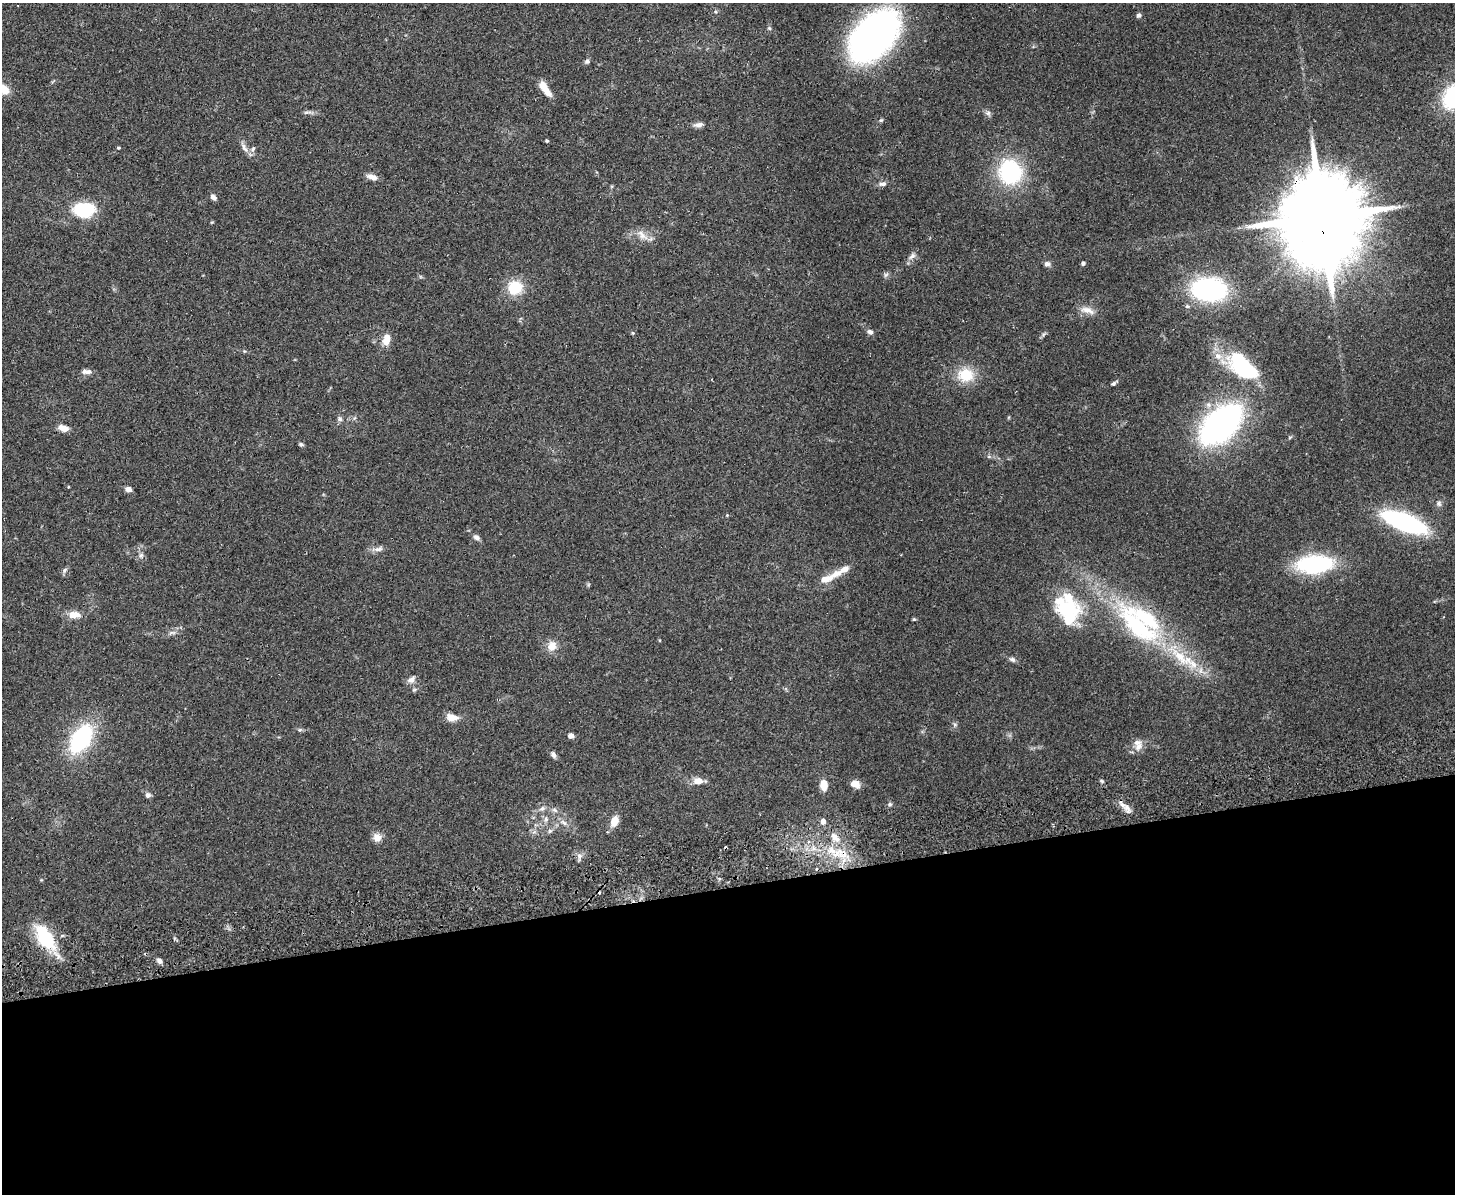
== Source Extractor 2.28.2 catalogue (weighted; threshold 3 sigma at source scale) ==
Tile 11 of 3 x 4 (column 2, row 4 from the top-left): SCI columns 1712-3164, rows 57-1248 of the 4766 x 4878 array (HDU 1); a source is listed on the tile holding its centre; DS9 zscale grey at full resolution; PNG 1457 x 1196 px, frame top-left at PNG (2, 3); no overlay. Shown black and unused: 26% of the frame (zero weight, under 2 of 3 exposures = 3% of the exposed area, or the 3 px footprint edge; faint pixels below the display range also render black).
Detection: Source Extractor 2.28.2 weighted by HDU 2 'WHT'; one run over the whole footprint, this tile lists its part. Background 0.0672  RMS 0.0079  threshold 0.0354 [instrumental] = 3 sigma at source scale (4.5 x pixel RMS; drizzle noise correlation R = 1.50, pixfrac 1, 0.05/0.05 arcsec/px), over >= 5 px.
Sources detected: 99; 1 inside a brighter object's white glare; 2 cosmic-ray / hot-pixel residue — not listed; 11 inside a brighter listed object's ellipse — not listed separately; the other 85 listed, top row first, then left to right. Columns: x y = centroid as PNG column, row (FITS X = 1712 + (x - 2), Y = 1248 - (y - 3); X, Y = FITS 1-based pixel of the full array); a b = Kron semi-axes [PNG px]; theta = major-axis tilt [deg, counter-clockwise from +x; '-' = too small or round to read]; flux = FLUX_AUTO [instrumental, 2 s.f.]
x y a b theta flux
1139 15 5 5 - 2.2
769 28 6 4 -44 1
874 35 41 25 47 390
587 61 7 6 - 1.7
4 89 11 10 - 8.8
545 89 20 7 -54 9.4
1453 96 24 16 61 64
307 112 15 3 7 2
988 113 8 6 1 2.2
881 120 6 4 42 1
698 125 13 6 7 3.3
547 141 4 3 - 1.1
244 147 18 6 -63 4.1
119 148 4 3 - 1
253 149 8 6 67 2
1010 172 21 20 - 79
372 177 13 6 -18 4.9
883 184 11 6 9 2.8
213 197 8 5 -50 2.8
84 209 20 14 1 41
1322 217 27 19 -86 17000
642 235 20 8 -44 6.5
912 256 11 6 40 3.2
1083 263 4 4 - 1.8
1047 264 7 6 - 2.7
515 288 16 16 - 22
1209 289 31 20 -4 120
1087 310 20 8 -17 6.7
870 332 8 6 -20 2.6
633 333 6 3 -70 0.81
387 338 12 7 79 9.5
1243 367 33 17 -44 69
88 372 9 7 -1 2.8
965 375 22 17 -3 20
1113 383 8 5 37 1.6
340 419 7 6 - 2
1221 424 31 18 43 330
63 428 13 7 -17 5.6
1290 437 6 4 19 0.87
301 444 6 5 - 1.3
128 489 6 5 - 4.3
1439 504 7 7 - 2.2
727 515 4 4 - 0.68
1404 522 32 12 -22 150
476 537 8 6 -30 2.6
379 549 13 7 15 3.5
141 555 8 6 58 2.4
1314 564 20 10 3 140
65 570 8 5 43 1.9
834 575 29 9 33 10
1067 609 40 24 -21 46
74 615 15 8 0 8.6
914 619 5 5 - 0.91
1138 627 79 25 -42 110
172 633 11 4 0 2.1
552 646 14 12 55 7.7
1012 659 9 6 -31 2.1
411 679 12 7 36 3.7
414 690 6 4 19 1.1
452 717 14 8 -10 7.3
955 725 6 4 -46 1.4
300 730 6 5 - 1.2
570 736 7 6 - 2.9
81 739 27 15 57 84
1138 747 14 9 50 5.6
553 755 8 6 -58 2.5
698 781 11 8 -4 7
855 784 11 8 -20 5.5
824 785 10 7 -90 10
148 795 7 6 - 2.4
890 804 6 5 - 1.5
542 808 9 6 29 2.6
1127 808 15 7 -61 5.3
555 810 9 6 -27 2.4
546 819 8 6 89 2.5
614 821 11 7 68 10
823 821 5 5 - 5
564 822 11 5 -41 3.1
550 831 7 5 44 1.7
377 837 11 10 - 5.5
835 837 17 9 -46 9.1
842 854 18 13 -10 17
579 856 8 6 -75 3.1
45 937 32 16 -57 41
159 961 6 6 - 2.9
Overlapping masked pixels (flux is a lower limit): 4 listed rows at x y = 1322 217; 1221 424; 1138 627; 842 854
Isophote crosses this tile's border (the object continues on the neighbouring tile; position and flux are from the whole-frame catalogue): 2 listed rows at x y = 4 89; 1453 96